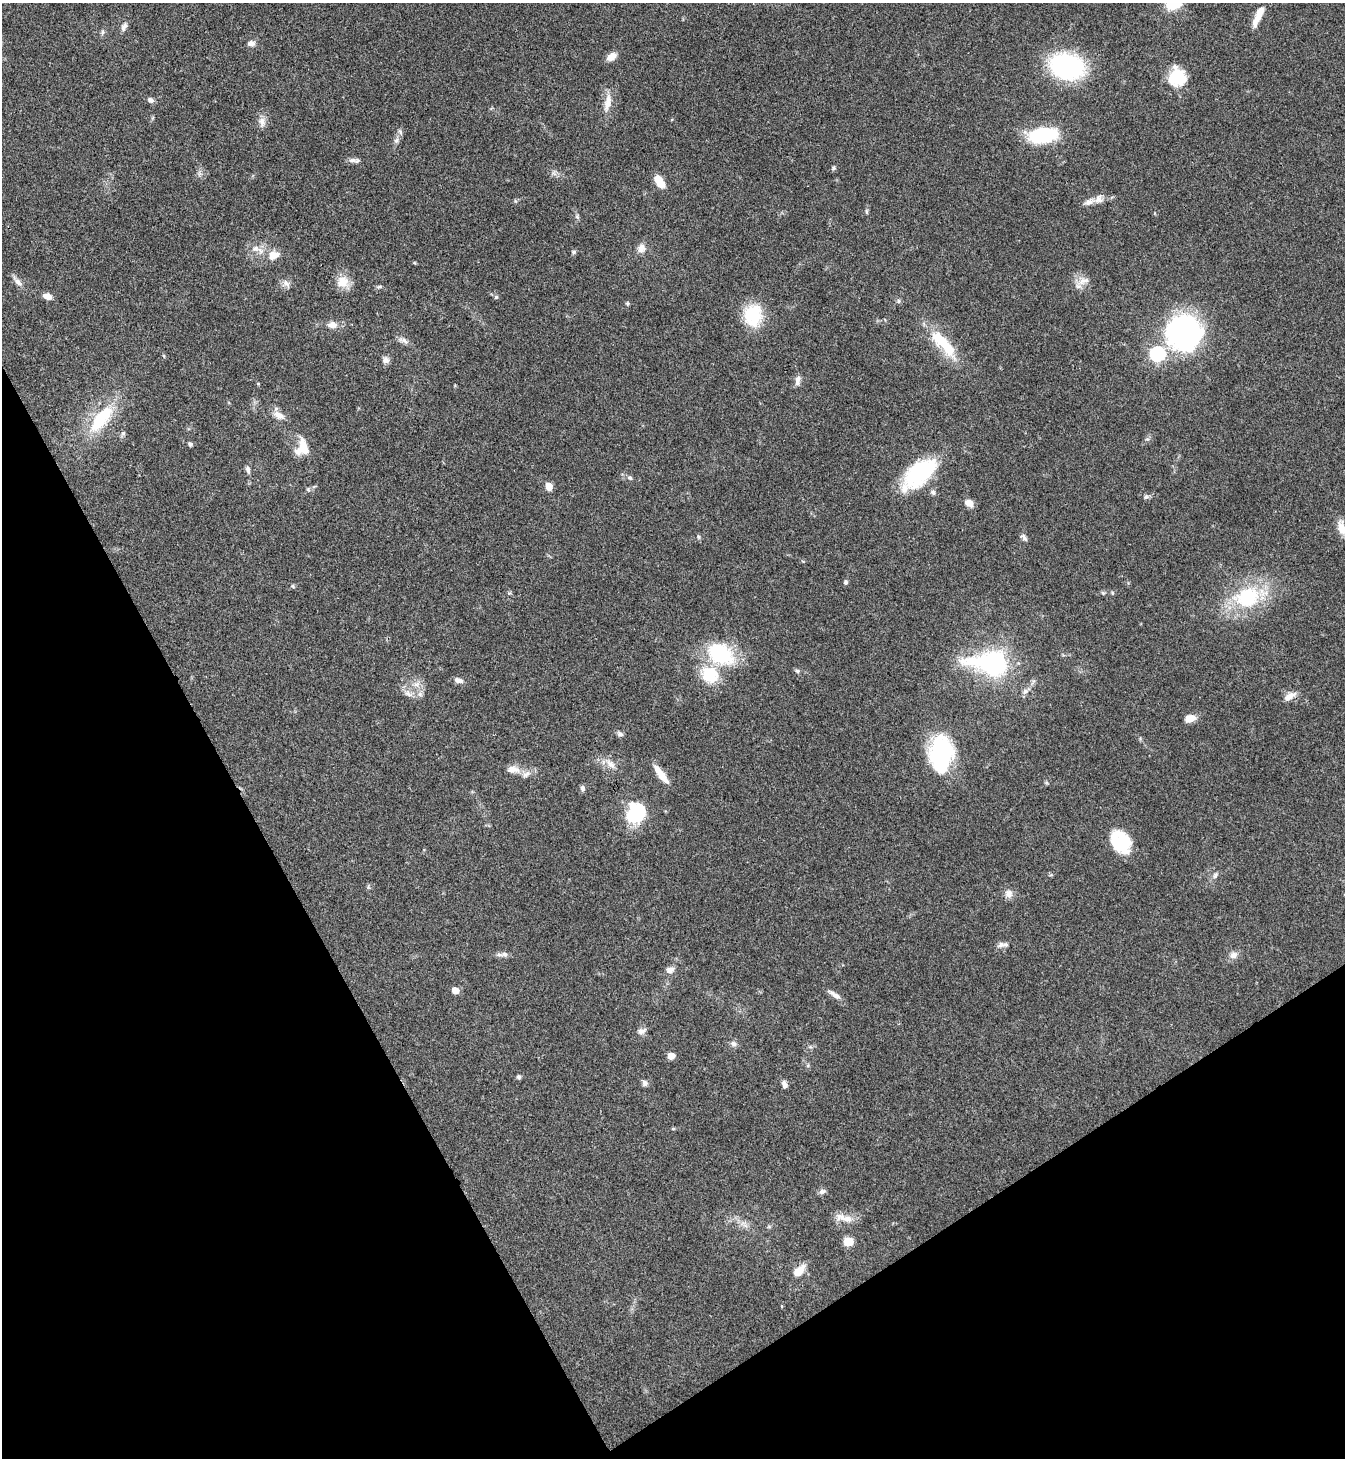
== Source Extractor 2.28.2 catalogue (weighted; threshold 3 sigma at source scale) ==
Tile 14 of 4 x 4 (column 2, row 4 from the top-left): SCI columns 1639-2981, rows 3-1458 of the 5825 x 5833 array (HDU 1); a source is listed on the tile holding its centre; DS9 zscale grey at full resolution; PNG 1347 x 1460 px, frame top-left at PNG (2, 3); no overlay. Shown black and unused: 26% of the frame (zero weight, under 3 of 4 exposures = <1% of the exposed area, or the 3 px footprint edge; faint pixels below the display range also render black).
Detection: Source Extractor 2.28.2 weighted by HDU 2 'WHT'; one run over the whole footprint, this tile lists its part. Background 0.062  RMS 0.0053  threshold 0.024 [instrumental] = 3 sigma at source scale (4.5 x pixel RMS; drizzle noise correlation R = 1.50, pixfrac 1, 0.05/0.05 arcsec/px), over >= 5 px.
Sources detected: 109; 4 inside a brighter object's white glare — not listed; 5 inside a brighter listed object's ellipse — not listed separately; the other 100 listed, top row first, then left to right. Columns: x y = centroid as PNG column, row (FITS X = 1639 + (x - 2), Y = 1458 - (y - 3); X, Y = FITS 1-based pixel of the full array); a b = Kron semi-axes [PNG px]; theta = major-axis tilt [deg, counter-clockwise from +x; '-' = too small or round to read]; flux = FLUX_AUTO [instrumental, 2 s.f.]
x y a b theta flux
1257 20 21 7 60 6.1
124 26 11 6 58 2.2
102 32 7 5 70 1.1
251 43 9 7 1 2.3
611 57 12 8 34 3.9
1067 66 25 18 -16 91
1181 78 29 12 -67 12
150 100 9 6 -32 1.7
608 102 25 9 78 6.3
262 121 12 9 -74 3.3
400 132 8 5 -63 1.2
1042 135 22 11 8 49
396 140 8 6 67 1.6
352 160 13 6 -4 2.2
833 168 6 5 - 0.95
659 181 14 7 -57 9.6
1099 199 11 11 - 3.3
515 201 6 3 -70 0.62
866 211 8 4 -90 0.87
577 217 6 5 - 1
256 248 12 9 -4 4.2
641 248 12 10 79 3.6
574 252 6 5 - 1.1
273 255 13 11 19 6.3
1083 281 18 8 21 4.4
18 282 13 7 -41 2.9
343 282 16 14 12 7.5
286 283 12 8 -50 2.7
379 287 7 4 19 0.86
47 296 10 7 -24 3.4
496 297 5 4 - 0.79
898 301 6 5 - 0.97
627 303 6 5 - 0.77
753 315 27 22 84 21
332 325 13 9 -2 4
1184 333 38 35 86 100
404 341 12 6 -35 2.3
943 343 44 14 -47 22
1157 354 7 6 - 100
164 356 5 3 - 0.56
386 360 9 8 - 2.3
798 380 13 6 80 2.7
258 383 5 3 - 0.44
279 415 15 9 -29 4.6
101 419 38 15 51 30
123 433 6 5 - 1.1
190 444 5 4 - 1.5
302 448 19 14 79 11
248 469 10 6 -75 1.7
920 473 41 22 41 44
630 477 7 5 -48 1.1
549 486 6 5 - 9.5
933 492 8 5 -62 1.4
1146 497 6 5 - 1.2
969 503 11 8 -25 3.6
1341 528 19 9 -75 5.5
698 537 7 4 -70 0.81
1024 537 11 5 -50 1.5
845 582 6 5 - 1.2
293 586 6 4 -88 0.64
1103 593 5 5 - 0.82
1247 597 38 29 20 39
720 654 25 18 -32 45
994 663 33 30 -19 58
797 671 8 5 -21 1.1
710 674 15 13 -37 23
458 680 11 6 -19 2.7
416 684 10 6 26 2.6
1025 691 9 7 45 2
408 693 15 8 -39 3.4
420 694 7 6 - 1.5
1289 696 18 8 33 4
1190 718 11 7 14 6
620 734 7 6 - 1.5
941 753 36 22 90 54
610 764 14 8 -30 4
513 769 19 10 -2 5
661 774 24 7 -53 8.2
583 788 8 6 90 1.5
636 814 18 14 43 38
1121 842 24 19 -37 23
1215 875 9 5 70 1.5
1009 894 12 10 -71 3.4
1001 945 9 7 35 2
505 954 10 7 0 2.1
1233 955 11 9 15 2.9
670 970 10 7 19 2.9
455 990 5 5 - 6.9
835 995 17 6 -32 3
641 1031 10 7 8 2.3
733 1044 8 7 - 1.8
671 1056 5 5 - 7.3
808 1065 5 5 - 0.81
519 1077 6 5 - 1
645 1083 7 7 - 1.8
784 1084 9 6 -74 2.2
822 1191 9 7 16 1.7
844 1218 27 8 -15 5.6
848 1241 6 5 - 19
799 1271 17 9 44 6.4
Isophote crosses this tile's border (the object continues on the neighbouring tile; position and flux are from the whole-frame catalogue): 1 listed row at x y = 1341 528